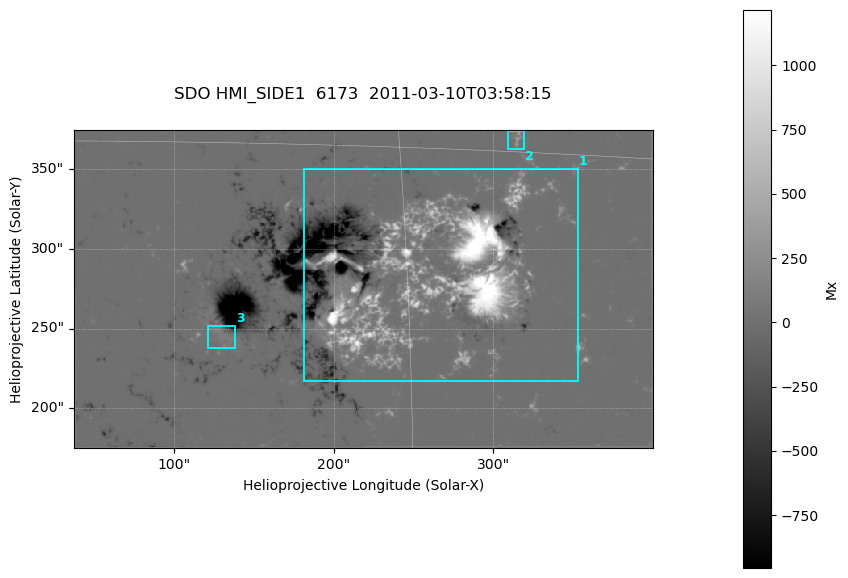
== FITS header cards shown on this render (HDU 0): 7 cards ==
TELESCOP= 'SDO     '           /
INSTRUME= 'HMI_SIDE1'          /
WAVELNTH=              6173.00 /
DATE-OBS= '2011-03-10T03:58:15.100' /
CTYPE1  = 'HPLN-TAN'           /
CTYPE2  = 'HPLT-TAN'           /
BUNIT   = 'Mx      '           /

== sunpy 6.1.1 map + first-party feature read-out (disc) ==
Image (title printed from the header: SDO HMI_SIDE1  6173  2011-03-10T03:58:15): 718 x 395 px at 0.504 arcsec/px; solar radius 966 arcsec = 1916 px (partial field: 2.4% of the solar disc is inside the frame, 99% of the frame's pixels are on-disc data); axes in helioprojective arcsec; data unit Mx (BUNIT, on the colour bar)
Orientation: file roll -179.9 deg (from PC/CROTA): ROTATED to solar-north-up (sunpy Map.rotate, bilinear) for analysis and display; everything below refers to the rotated frame; the empty margins the rotation leaves inside the frame are drawn grey
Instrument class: DISC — disc imager (sunpy class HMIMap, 6173 A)
Bright regions (active regions / flare kernels): reference = the on-disc median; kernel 7 px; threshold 5 sigma = 47.3 Mx over a disc level ~0.203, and >= 1.15x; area >= 283 px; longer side >= 5 px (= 2.5 arcsec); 3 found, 3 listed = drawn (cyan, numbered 1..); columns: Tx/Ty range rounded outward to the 2 arcsec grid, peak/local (2 s.f.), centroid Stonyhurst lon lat
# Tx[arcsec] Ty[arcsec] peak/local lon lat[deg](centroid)
1 180..354 216..350 7666 +16 +10
2 308..320 362..374 1218 +20 +16
3 120..140 236..252 539 +8 +7